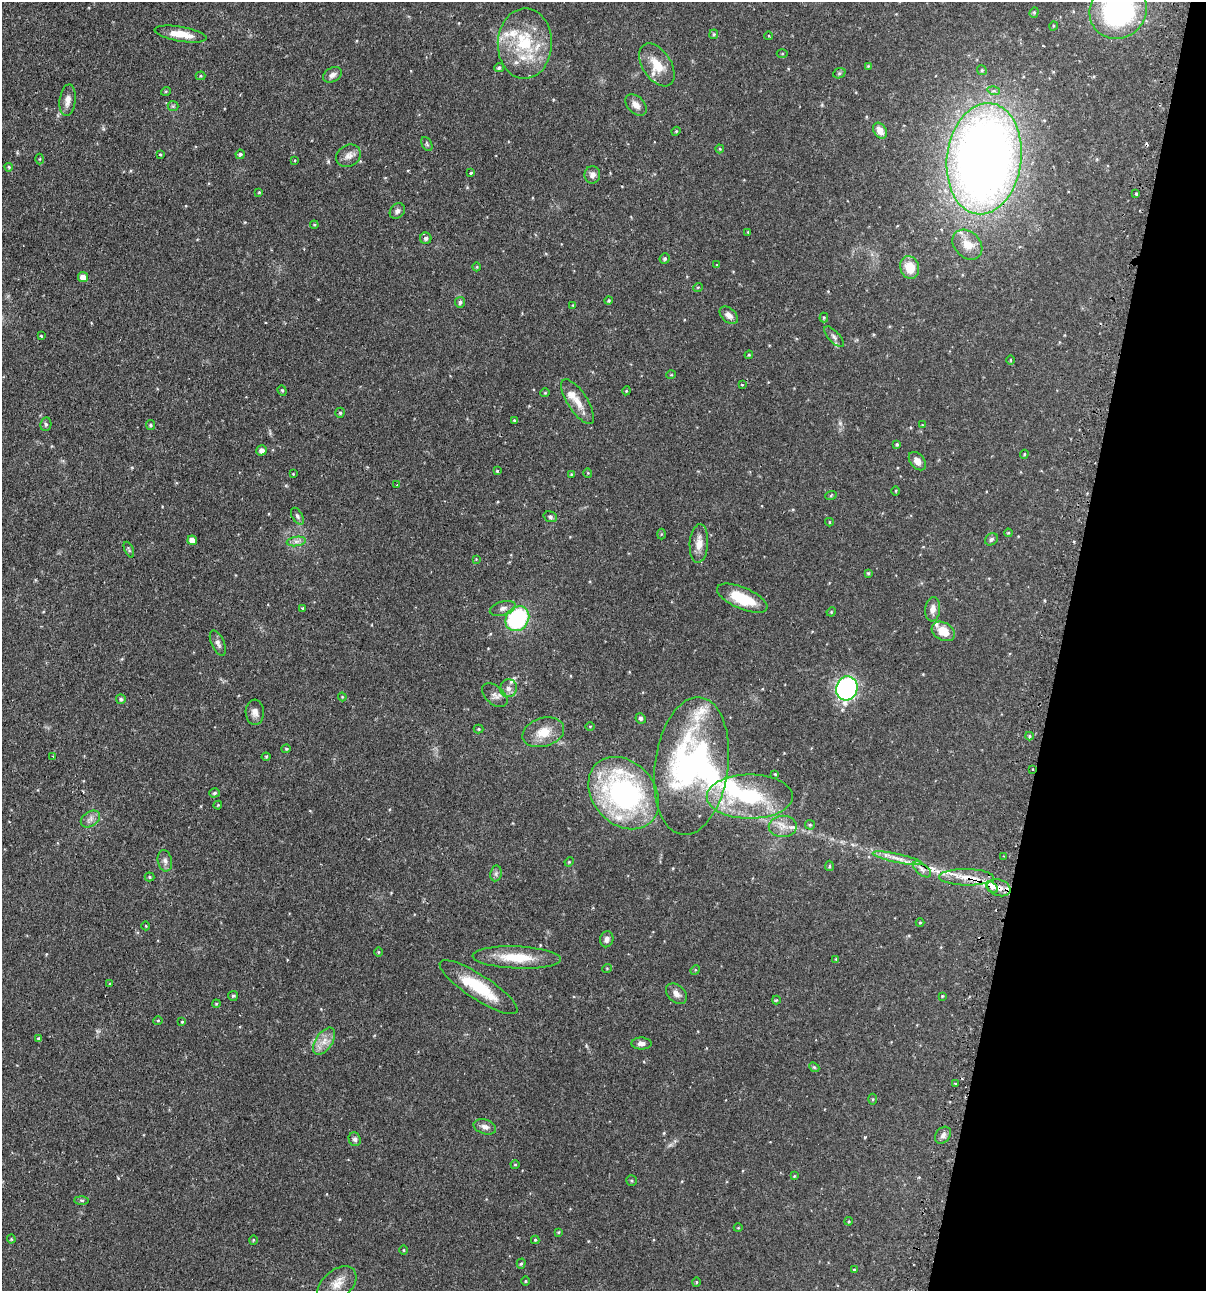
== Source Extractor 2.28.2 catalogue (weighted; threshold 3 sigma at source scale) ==
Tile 8 of 4 x 4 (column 4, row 2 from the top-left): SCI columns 3766-4969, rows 2614-3902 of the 5247 x 5227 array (HDU 1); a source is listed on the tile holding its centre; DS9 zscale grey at full resolution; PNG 1208 x 1293 px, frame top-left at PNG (2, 2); each listed source drawn as its Kron ellipse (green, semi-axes under 4 px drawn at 4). Shown black and unused: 12% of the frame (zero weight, under 2 of 3 exposures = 4% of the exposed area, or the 3 px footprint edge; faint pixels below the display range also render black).
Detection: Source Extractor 2.28.2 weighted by HDU 2 'WHT'; one run over the whole footprint, this tile lists its part. Background 0.0889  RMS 0.0054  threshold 0.0242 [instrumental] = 3 sigma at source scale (4.5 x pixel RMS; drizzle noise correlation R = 1.50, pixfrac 1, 0.05/0.05 arcsec/px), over >= 5 px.
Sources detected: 189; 2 inside a brighter object's white glare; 4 cosmic-ray / hot-pixel residue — neither listed nor drawn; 9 inside a brighter listed object's ellipse — not listed separately; the other 174 listed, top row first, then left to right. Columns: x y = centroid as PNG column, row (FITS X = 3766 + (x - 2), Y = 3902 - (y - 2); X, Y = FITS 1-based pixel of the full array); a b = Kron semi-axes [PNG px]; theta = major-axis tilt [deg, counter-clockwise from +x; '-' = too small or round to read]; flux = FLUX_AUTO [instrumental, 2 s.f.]
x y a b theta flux
1118 11 29 27 37 85
1034 12 5 4 - 0.68
1053 26 5 3 - 0.48
181 34 26 7 -10 8.7
714 34 5 4 - 0.66
769 36 4 3 - 0.36
525 44 35 27 88 30
782 53 5 3 - 0.5
657 65 24 14 -56 11
868 66 4 4 - 0.4
499 68 5 4 - 1
982 70 5 4 - 0.69
839 73 6 5 - 0.76
332 75 10 7 30 2
201 76 5 4 - 0.57
166 91 5 3 - 0.44
994 91 6 4 -16 0.99
68 100 16 8 82 4
636 105 13 8 -45 3.1
173 106 5 5 - 0.72
676 131 4 4 - 0.55
880 131 8 6 -58 3.8
427 144 7 4 -61 0.85
720 149 4 4 - 0.54
240 154 4 4 - 0.79
160 155 3 3 - 0.8
348 156 13 10 32 3.6
40 159 5 3 - 0.46
984 159 56 37 83 560
295 160 3 2 - 0.47
9 167 4 3 - 0.58
471 173 4 2 - 0.49
592 175 9 8 - 2.6
259 192 4 4 - 0.45
1136 194 3 3 - 1.2
397 211 8 6 47 1.8
314 225 4 4 - 0.53
748 232 3 3 - 0.39
426 238 6 5 - 1.4
967 245 17 13 -46 7.2
665 259 5 4 - 0.99
717 265 4 3 - 0.43
477 267 4 3 - 0.4
910 267 11 9 -71 11
83 277 5 5 - 3.6
698 287 5 3 - 0.45
609 301 4 4 - 0.72
460 302 5 5 - 1.2
573 305 4 4 - 0.47
729 315 10 7 -41 2.7
824 318 5 4 - 0.7
41 336 3 3 - 0.63
834 337 13 5 -47 1.9
749 355 4 4 - 0.6
1011 360 5 3 - 0.46
671 375 5 3 - 0.41
742 385 3 3 - 0.99
282 391 5 4 - 0.72
626 391 4 3 - 0.45
545 393 4 4 - 0.53
578 402 26 10 -57 6.9
340 413 5 4 - 0.82
514 420 4 3 - 0.49
46 424 7 5 79 1
150 425 5 4 - 0.88
922 425 3 3 - 0.33
897 444 4 3 - 0.8
262 450 5 5 - 2.5
1024 454 4 4 - 0.51
917 461 10 7 -50 3.5
497 471 4 4 - 0.58
588 473 5 3 - 0.4
293 474 3 3 - 0.4
571 474 4 4 - 0.52
397 485 3 3 - 0.8
896 491 5 3 - 0.46
831 495 6 3 20 0.54
297 516 9 5 -58 1.2
550 517 7 5 -18 1
829 522 4 3 - 0.53
1008 533 4 4 - 0.56
661 534 5 3 - 0.48
991 539 7 5 37 1.1
192 540 5 4 - 3.4
296 541 9 4 8 1.8
699 543 19 9 86 5.2
129 550 8 3 -65 0.69
476 559 3 3 - 0.33
868 573 4 3 - 0.57
742 598 27 10 -23 17
303 608 4 3 - 0.5
503 608 13 7 17 2.5
933 609 12 7 85 3.4
831 612 5 4 - 0.47
517 619 13 11 51 49
943 631 12 9 -29 8.6
218 643 13 6 -65 2.2
508 688 9 8 - 2.8
847 688 12 10 67 120
495 695 15 9 -41 2.7
342 697 4 3 - 0.48
121 699 5 5 - 1
255 712 12 9 -87 3.1
641 718 5 5 - 1.2
590 727 4 3 - 0.41
479 729 5 4 - 0.62
543 732 21 14 17 9.1
1030 736 4 4 - 0.75
286 749 4 4 - 0.63
53 756 2 2 - 0.34
266 757 4 4 - 0.6
691 766 69 37 82 140
1033 769 3 2 - 0.59
775 774 3 3 - 0.46
215 793 5 4 - 0.93
624 793 40 31 -48 110
750 797 43 22 0 45
218 805 4 3 - 0.42
90 819 10 7 35 2.3
810 825 5 5 - 0.65
783 826 14 10 2 5.2
1003 856 2 2 - 0.47
897 858 25 4 -12 4.7
165 861 10 7 -79 2.1
569 862 5 4 - 0.5
829 866 5 4 - 0.66
922 869 11 5 -38 2.2
496 873 8 5 80 1.3
150 877 5 4 - 0.67
966 877 27 8 -1 8.9
992 887 7 4 -45 6
999 888 12 8 -17 4.3
920 923 4 4 - 0.47
146 926 4 3 - 0.39
607 939 8 6 77 2.1
378 952 5 3 - 0.44
517 957 44 11 -2 16
836 959 4 4 - 0.45
607 968 5 3 - 0.4
695 970 5 4 - 0.58
110 984 4 3 - 0.41
478 987 46 12 -33 23
676 994 12 8 -43 2.9
233 996 5 5 - 0.79
942 996 4 4 - 0.45
776 1000 4 4 - 0.55
216 1004 4 3 - 0.48
158 1020 5 3 - 0.57
182 1022 4 3 - 0.74
39 1039 4 3 - 0.84
324 1041 15 8 56 4.8
641 1044 10 6 0 2.2
814 1067 5 4 - 0.63
955 1083 3 3 - 1
873 1099 5 3 - 0.5
485 1127 11 7 -17 2.7
943 1135 9 7 50 2
355 1139 7 6 - 1.4
515 1165 4 4 - 0.63
794 1176 4 4 - 0.47
631 1180 5 5 - 0.79
82 1200 7 4 -1 0.73
849 1221 4 3 - 0.45
738 1228 4 3 - 0.33
558 1232 4 4 - 0.51
11 1239 4 4 - 0.49
253 1240 4 3 - 0.45
535 1240 4 4 - 0.65
404 1250 4 3 - 0.42
521 1264 5 4 - 0.77
854 1270 3 3 - 0.42
526 1281 5 3 - 0.43
696 1282 5 4 - 0.57
337 1284 22 14 40 7.3
Overlapping masked pixels (flux is a lower limit): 5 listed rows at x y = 984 159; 1033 769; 966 877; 992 887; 999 888
Isophote crosses this tile's border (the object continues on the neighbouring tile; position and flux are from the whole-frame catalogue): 1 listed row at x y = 1118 11
Unlisted compact peaks at least as high as the median listed source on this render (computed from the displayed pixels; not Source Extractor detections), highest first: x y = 865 1137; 840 423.